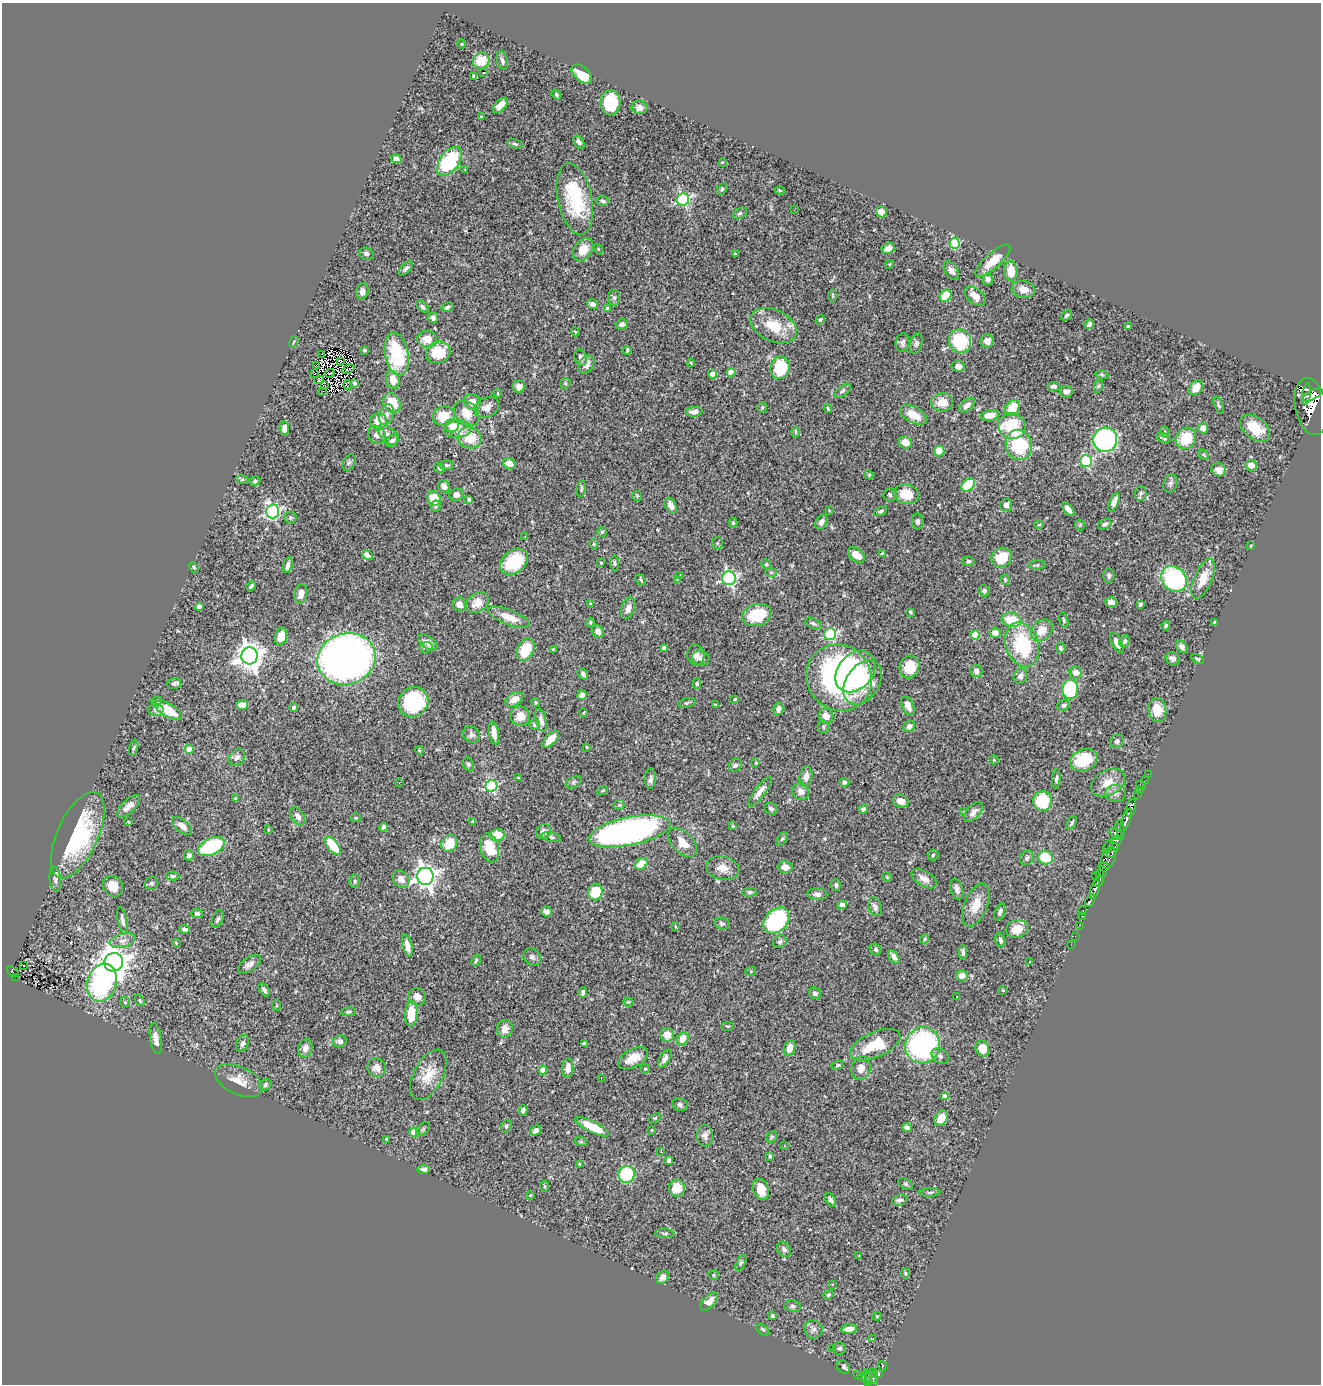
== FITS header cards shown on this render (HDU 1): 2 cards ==
NAXIS1  =                 1319
NAXIS2  =                 1382

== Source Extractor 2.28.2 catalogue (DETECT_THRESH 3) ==
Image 1319 x 1382 px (HDU 1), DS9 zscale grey, 1 PNG px = 1 image px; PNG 1323 x 1386 px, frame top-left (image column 1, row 1382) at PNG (2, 3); each listed source drawn as its Kron ellipse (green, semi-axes under 4 px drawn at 4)
Background 0.71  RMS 0.025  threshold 0.0754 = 3 sigma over >= 5 px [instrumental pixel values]
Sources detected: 515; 3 with non-positive FLUX_AUTO (blend fragments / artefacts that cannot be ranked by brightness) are neither listed nor drawn; of the other 512, the 500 brightest by FLUX_AUTO listed and drawn (12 fainter detections omitted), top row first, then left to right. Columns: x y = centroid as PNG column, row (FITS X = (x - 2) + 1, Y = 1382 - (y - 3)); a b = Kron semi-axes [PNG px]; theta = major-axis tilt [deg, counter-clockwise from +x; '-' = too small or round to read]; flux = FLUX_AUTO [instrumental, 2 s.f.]
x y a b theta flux
461 44 4 3 - 1.4
502 60 9 5 -75 5.2
481 61 8 8 - 38
483 72 3 2 - 23
582 74 12 7 -40 43
474 76 4 3 - 2.5
556 95 5 4 - 2.4
610 103 12 10 87 74
500 105 9 5 47 13
640 108 8 6 -8 9.1
481 117 3 3 - 1.6
579 142 7 4 -58 5.7
515 144 8 4 -15 2.8
396 159 5 4 - 8.2
449 161 17 9 55 120
722 162 4 4 - 1.4
465 169 3 3 - 3.3
722 189 6 4 46 2.1
780 190 5 3 - 1.7
575 199 36 17 -78 120
683 199 6 6 - 250
603 201 6 5 - 3.6
794 210 2 2 - 1.2
881 212 6 5 - 14
740 213 7 5 30 2.9
954 243 5 5 - 110
888 248 7 5 26 8.3
583 249 12 9 52 25
598 249 5 3 - 1.4
366 254 7 6 - 4.6
735 254 3 3 - 1.6
993 261 22 7 42 26
890 264 4 3 - 1.3
406 268 9 4 46 5
951 271 10 6 -56 9.3
1011 271 10 7 -86 25
988 279 5 5 - 8.8
1023 289 11 8 -9 15
362 291 8 6 77 9.1
833 295 7 3 -90 1.9
946 296 6 5 - 48
975 296 12 7 -40 20
614 297 8 6 -87 4
592 304 5 4 - 6.8
423 307 7 4 -44 3.6
447 307 6 4 25 3.5
607 309 4 3 - 5.3
1066 315 6 4 44 3.1
433 318 5 5 - 5.4
820 320 5 4 - 2.7
622 324 6 5 - 5.8
1089 324 5 4 - 6.3
774 326 24 15 -25 53
1128 327 4 3 - 4
575 332 4 3 - 1.7
427 339 10 8 -2 19
294 341 6 3 59 2
960 341 12 11 - 100
987 341 6 6 - 14
902 343 9 7 84 5
916 344 10 6 74 5
364 350 3 3 - 1.9
627 350 4 2 - 2.2
438 352 12 10 20 68
322 354 3 2 - 1.6
397 354 22 11 -80 110
581 357 8 6 -71 5.7
341 361 2 2 - 1.4
691 363 4 2 - 1.6
316 365 4 2 - 3.1
586 365 10 7 53 15
958 366 6 5 - 11
780 368 11 9 77 72
348 369 6 2 27 1.1
731 372 4 4 - 26
330 373 5 2 - 1.9
315 374 2 2 - 76
712 374 4 4 - 20
1102 374 6 3 -9 2.1
319 380 5 2 - 1.3
393 380 9 6 -73 23
354 383 3 3 - 2
565 383 5 5 - 2.7
348 385 5 2 - 5.3
324 386 4 3 - 2.7
1054 386 6 4 -6 5.5
1099 386 7 4 70 2.3
519 387 6 6 - 8.3
1196 388 8 6 49 22
323 391 2 2 - 1.6
842 391 9 5 39 3.9
1066 391 6 5 - 7
498 393 4 3 - 1.3
1307 394 10 4 80 620
1312 395 10 4 29 720
472 402 8 7 - 17
942 402 11 9 3 24
392 403 10 8 -58 43
967 405 9 5 40 8.6
1219 405 9 3 -69 2.9
487 407 13 10 28 14
1311 407 29 16 -79 2900
762 408 5 5 - 2.2
828 408 5 3 - 2.1
1012 408 8 6 54 41
694 412 9 5 6 8.7
467 413 14 11 -51 27
386 415 10 7 72 8.6
913 415 14 8 -27 29
990 415 9 5 9 18
444 416 11 9 15 40
378 421 8 8 - 27
452 426 7 6 - 17
1012 426 14 12 -22 90
1203 428 5 5 - 17
1255 428 17 11 -37 42
284 429 7 4 -82 8.2
458 429 13 9 2 34
796 432 6 3 90 1.8
1165 432 6 4 -72 2.3
377 435 10 8 -51 9.9
388 435 12 7 -47 10
470 438 12 10 -15 37
1163 438 7 4 -21 4.7
1186 438 11 10 - 51
1105 440 12 12 - 340
392 441 7 5 40 5.6
906 443 6 6 - 22
1019 445 15 13 -71 110
939 451 5 5 - 35
1204 455 6 3 -45 1.5
1086 461 6 6 - 180
349 463 9 5 61 4
509 463 6 5 - 15
447 465 7 4 -5 3.3
1251 465 6 5 - 18
439 468 5 4 - 2.2
1219 470 7 6 - 10
869 475 5 3 - 1.6
242 479 6 4 2 2.2
255 481 5 4 - 3.2
1170 483 9 6 75 4.9
968 485 8 5 44 80
444 486 7 5 -54 9.5
581 489 8 3 81 2.7
1141 493 7 6 - 3.7
906 494 13 9 -15 39
456 495 7 6 - 9.9
890 495 7 6 - 4
637 496 5 5 - 2
434 499 7 6 - 30
469 499 4 4 - 3.1
1114 502 10 4 68 12
671 505 8 5 -61 13
1006 505 6 6 - 6.3
436 506 5 5 - 3.5
1068 509 8 4 -50 9.2
829 510 3 2 - 1.4
272 511 7 7 - 300
881 511 7 4 21 3
290 517 6 6 - 3
918 521 8 6 88 4.2
821 522 8 5 60 7.7
733 523 5 4 - 2.4
1039 524 5 3 - 1.6
1105 524 7 5 27 4.6
1080 525 5 5 - 2.1
602 532 5 5 - 2.3
525 537 3 2 - 1.5
717 543 6 5 - 3.2
594 544 5 4 - 2.3
1251 546 3 2 - 1.3
882 553 4 3 - 1.9
367 555 5 4 - 13
856 555 9 6 -38 21
1002 557 10 9 - 48
968 561 6 5 - 3.5
514 562 15 11 37 84
601 563 4 3 - 1.7
614 563 7 4 -89 2.7
766 564 5 4 - 2.1
288 565 8 4 72 5.7
1037 565 8 4 0 2.8
194 567 5 3 - 1.9
771 572 5 3 - 2
680 575 3 3 - 2.2
1109 576 7 5 89 4.6
729 578 7 6 - 370
677 579 4 4 - 2.5
1174 579 14 12 -46 230
1203 579 21 9 67 27
641 580 6 4 -50 2.3
1005 580 5 4 - 2
251 586 5 3 - 4
984 591 6 5 - 4.3
301 594 10 6 81 12
1111 602 6 5 - 9
477 603 13 9 36 21
459 604 7 6 - 12
591 604 4 3 - 1.8
1140 604 4 3 - 2.7
199 607 4 4 - 5.6
628 608 11 6 71 11
910 612 3 3 - 2.4
757 615 15 10 16 69
509 617 22 7 -21 25
1011 620 10 7 -14 53
1064 620 8 4 -77 3
590 622 5 4 - 2.1
1214 622 4 3 - 1.7
813 624 9 5 -27 3.6
1166 626 5 4 - 2.3
1042 630 12 9 44 23
598 631 7 5 -52 7
995 633 5 5 - 12
830 634 6 6 - 190
975 635 4 4 - 46
281 636 9 6 75 23
1125 641 6 5 - 4.3
428 642 11 6 -35 11
1117 643 11 5 -64 12
1022 645 23 16 -71 110
426 647 7 5 13 3.4
1182 647 7 5 -53 7.4
664 648 4 4 - 13
1061 648 5 4 - 2.7
526 649 12 8 65 50
553 650 3 3 - 3
696 655 10 8 -82 9.8
250 656 8 8 - 1900
701 658 9 7 -12 6.5
346 659 29 25 18 1200
1173 659 7 6 - 7.7
1198 659 7 4 -26 2.9
909 667 11 10 - 36
976 671 6 6 - 7
855 672 23 17 49 85
1076 672 6 6 - 13
583 674 6 4 -52 4.4
1020 676 8 6 63 9.2
839 678 34 32 -48 440
863 682 24 16 56 50
174 684 7 5 21 4
697 684 5 4 - 2.8
1070 689 10 8 88 130
582 695 5 5 - 15
514 699 10 6 34 16
734 699 3 2 - 2
157 702 5 5 - 6.8
413 702 15 14 - 140
536 702 4 3 - 1.9
687 703 9 4 12 3.2
242 705 6 5 - 9.5
715 705 3 3 - 2
1064 705 7 5 27 4.6
908 706 10 5 -67 13
293 708 4 3 - 3.4
778 709 6 5 - 7.8
156 710 7 6 - 5
168 710 15 6 -30 49
1157 710 12 9 -83 33
584 712 3 2 - 1.4
520 716 9 9 - 18
826 716 7 7 - 14
541 720 12 5 -76 10
535 725 5 5 - 3
909 726 6 5 - 6.9
823 727 6 6 - 3.4
494 733 11 5 -81 13
472 735 9 7 -34 5.6
551 739 11 5 47 20
1117 741 7 6 - 5
587 747 3 3 - 1.4
134 748 8 3 76 2.4
189 749 4 4 - 27
419 750 4 3 - 1.7
237 757 9 7 56 6.7
994 760 5 4 - 1.7
1084 760 14 10 19 63
756 763 3 3 - 2.1
468 764 7 5 -60 3.6
735 765 7 5 47 4.6
1148 774 2 2 - 6.4
519 777 4 2 - 1.5
806 777 10 6 80 12
650 778 10 5 89 7.3
1056 779 10 4 85 4
1145 780 3 2 - 4.5
399 782 3 2 - 1.7
573 782 8 5 28 3.8
844 782 5 4 - 4.2
1108 783 18 12 29 25
1141 785 6 2 -45 20
491 786 6 6 - 210
1140 789 3 2 - 15
603 790 5 3 - 1.5
760 792 18 5 54 13
801 792 9 8 - 11
1116 793 10 8 -2 8.3
1138 794 4 2 - 13
236 798 4 3 - 3.3
901 801 8 6 -19 14
1043 801 10 9 - 75
619 805 5 5 - 2.9
128 806 14 6 44 14
1131 808 9 5 74 600
771 809 7 5 -26 4
863 809 5 4 - 3.2
963 811 3 2 - 1.3
973 812 12 6 48 9.9
298 816 10 6 -58 8
356 818 5 4 - 2
1126 820 11 4 69 640
128 822 3 3 - 1.5
473 822 4 4 - 2.5
1072 823 7 2 63 2.5
182 826 11 6 -40 14
733 826 4 3 - 1.6
383 827 4 4 - 4.7
1120 829 9 4 -80 140
268 830 4 3 - 1.3
543 831 7 7 - 8.6
630 831 41 14 11 700
1116 834 8 4 -37 290
78 835 46 20 65 190
497 835 8 5 13 34
551 837 10 5 -13 3.9
782 839 7 3 54 2.4
1116 840 5 4 - 110
683 842 18 10 -46 21
449 843 9 7 55 38
333 846 11 5 -51 60
211 847 14 8 27 140
1108 847 7 3 66 43
490 848 15 9 -74 51
1113 850 8 3 60 83
189 855 5 5 - 5.4
933 855 5 5 - 2.5
1027 858 7 6 - 4.3
1046 858 7 6 - 53
1108 858 11 6 71 70
641 864 7 5 41 33
785 867 7 6 - 12
1104 867 5 3 - 390
723 868 17 11 -14 18
1103 872 5 3 - 130
1100 873 3 3 - 110
173 876 6 4 0 3
425 876 8 8 - 1200
1096 876 3 3 - 64
887 877 5 4 - 1.8
55 879 12 5 -83 5.7
401 879 9 7 -48 11
924 879 14 7 -32 13
355 881 6 5 - 3.5
1098 882 5 4 - 210
152 883 7 6 - 3.5
836 885 6 4 -84 3.4
113 886 11 9 -47 26
957 889 10 6 -72 8.5
1095 890 9 4 75 380
595 892 8 7 - 52
749 892 7 4 1 3.8
817 894 10 6 -4 8.4
1090 901 7 3 61 140
842 905 5 4 - 8.8
976 905 23 11 68 28
875 907 10 6 -71 6.8
1083 911 2 2 - 6.8
546 912 5 5 - 9.5
1000 912 9 5 68 4.6
197 914 5 4 - 4.8
1082 916 3 2 - 18
218 919 9 5 67 4.3
122 920 13 5 -78 6.5
776 921 15 11 44 230
722 924 7 5 -18 3.7
1079 925 3 2 - 7.1
675 926 4 2 - 1.5
185 929 5 4 - 5.8
1017 929 11 8 15 24
1075 936 2 2 - 2.9
925 939 4 4 - 2
1000 940 7 4 -77 5.2
123 941 13 7 15 11
780 942 7 6 - 4.1
176 943 4 3 - 1.6
1071 945 2 2 - 1.2
407 946 11 5 -77 13
875 949 6 5 - 3.4
963 952 7 3 -86 3.8
532 957 9 8 - 5.5
894 957 7 4 -54 7.5
476 961 6 3 62 2.4
114 962 9 9 - 2500
1029 962 2 2 - 1.3
250 964 13 7 35 8.4
23 965 3 2 - 3.8
751 971 5 3 - 1.5
13 972 6 3 -41 7.4
962 976 6 5 - 11
15 977 3 2 - 8.5
102 982 19 14 73 320
264 990 7 4 -52 4.5
1003 990 3 2 - 1.4
583 993 5 4 - 4.5
815 993 6 5 - 4.6
417 997 9 8 - 14
956 997 3 3 - 5.1
140 1000 6 4 -51 2.7
125 1002 5 4 - 2.6
628 1002 5 4 - 1.9
276 1005 5 3 - 1.5
348 1012 7 4 6 2.9
411 1014 12 6 87 43
728 1026 6 3 0 1.7
505 1029 9 7 69 14
667 1035 7 7 - 18
683 1038 6 5 - 23
156 1039 15 5 -81 12
340 1041 7 6 - 6.5
242 1043 8 6 62 5.1
584 1044 4 3 - 3.8
875 1045 27 12 24 65
923 1045 18 17 - 350
305 1048 9 7 76 9.1
790 1048 8 5 73 14
982 1049 8 6 -70 24
940 1056 9 7 -38 5.1
633 1058 16 9 27 24
665 1059 10 5 58 7.6
838 1065 6 4 11 2.5
377 1068 9 9 - 11
568 1068 10 5 89 13
861 1068 12 9 75 15
645 1069 5 4 - 2
543 1070 4 4 - 26
428 1075 27 14 62 37
601 1079 3 2 - 1.6
239 1081 25 14 -25 25
265 1085 6 5 - 3.2
945 1096 4 4 - 9.9
680 1104 7 6 - 4.5
523 1110 5 4 - 5.1
655 1118 6 4 24 2.3
941 1118 8 6 56 20
506 1126 6 5 - 3.1
592 1127 18 5 -27 40
907 1128 5 4 - 5.7
423 1129 8 5 45 3
535 1130 6 4 41 6.9
652 1130 3 3 - 1.4
414 1132 5 4 - 35
705 1136 11 8 -85 8.2
772 1137 6 5 - 2.6
387 1139 4 3 - 3.3
581 1142 6 4 -18 2.3
784 1146 3 3 - 2.1
661 1151 2 2 - 1.3
770 1156 3 3 - 2.8
669 1160 4 4 - 5.8
579 1164 3 2 - 1.5
424 1169 6 4 1 5.6
627 1174 8 8 - 110
906 1184 8 5 -28 3
544 1186 5 3 - 1.6
677 1188 8 8 - 30
761 1189 11 7 -71 24
930 1193 10 4 1 3.2
530 1195 4 3 - 1.3
831 1200 7 5 -59 5.4
899 1200 7 5 20 5.3
665 1233 10 3 -4 2.6
784 1249 8 6 -54 5.8
859 1255 3 2 - 1.8
741 1263 8 4 65 3.2
905 1273 5 4 - 2.4
714 1275 5 4 - 2.2
663 1277 7 5 49 8.3
832 1285 3 2 - 2.3
828 1295 5 4 - 2.8
709 1302 11 5 44 15
793 1306 8 6 -10 3.8
772 1316 4 3 - 3.3
877 1316 4 3 - 1.4
813 1329 9 9 - 7.6
849 1329 8 4 6 14
763 1330 7 4 -40 2.6
872 1339 3 2 - 5.3
832 1348 3 2 - 1.4
840 1348 6 6 - 3.8
882 1366 4 3 - 24
844 1367 7 6 - 4.8
873 1373 5 2 - 24
878 1374 4 4 - 100
858 1375 3 2 - 3.5
863 1377 5 3 - 14
871 1377 7 5 -76 76
867 1378 8 3 -85 14
873 1382 5 4 - 170
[12 fainter detections neither listed nor drawn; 3 non-positive-flux detections neither listed nor drawn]